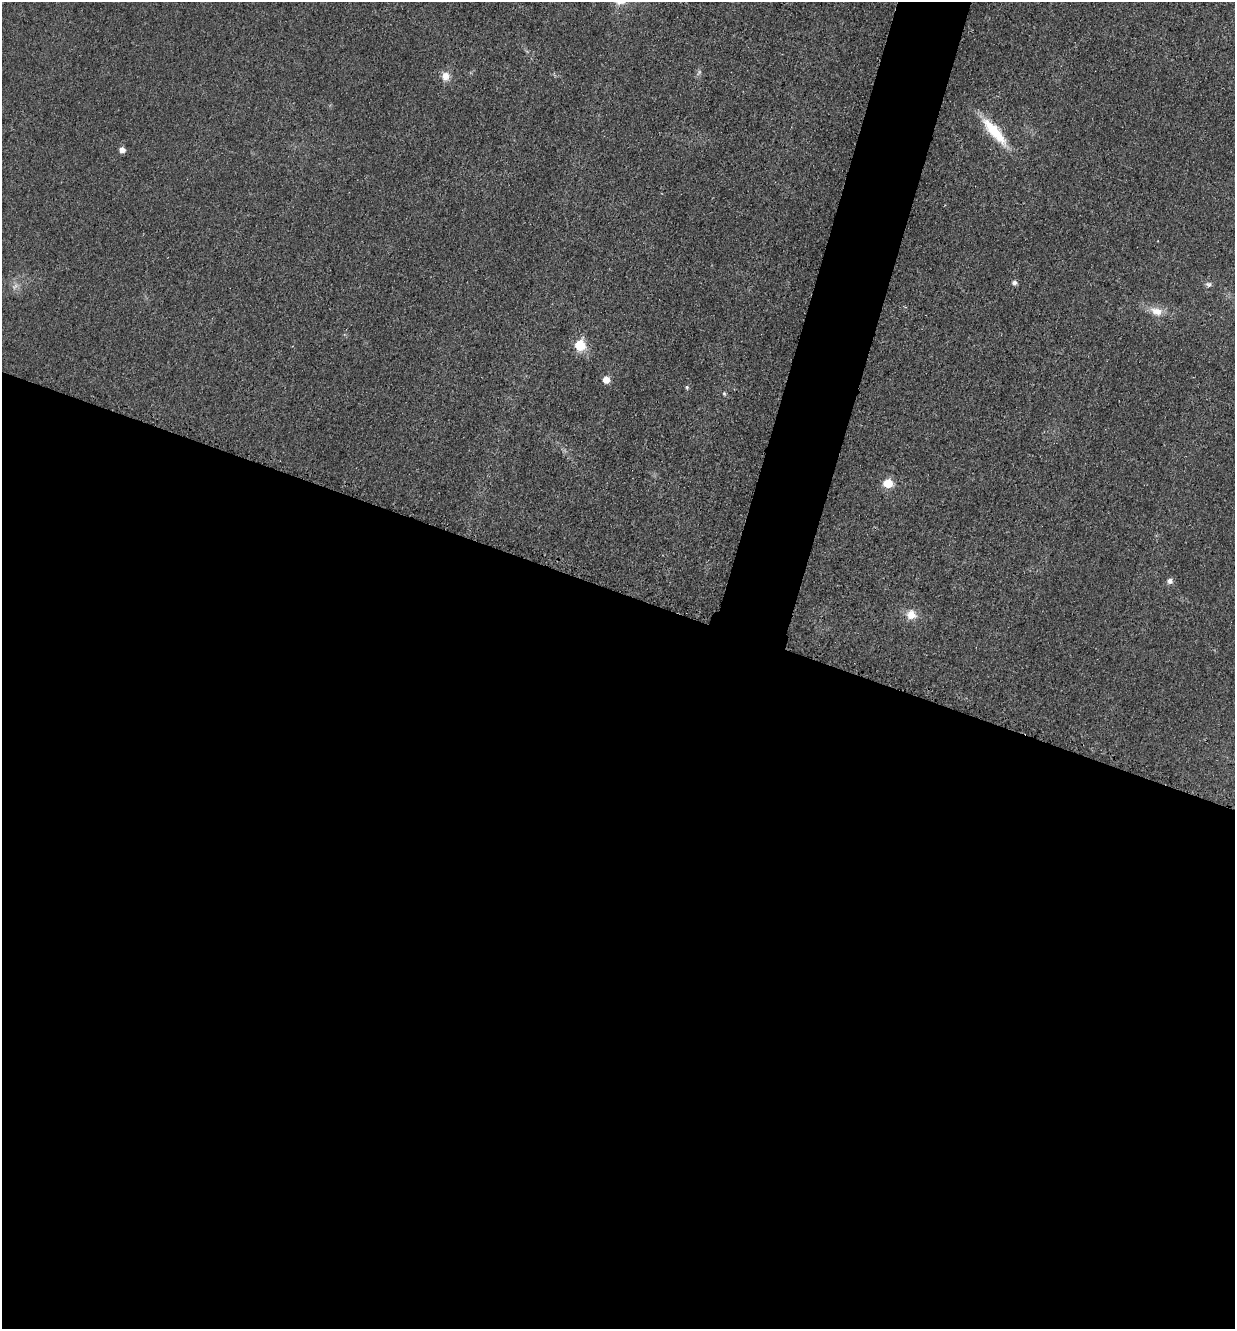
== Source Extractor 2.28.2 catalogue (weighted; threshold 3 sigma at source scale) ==
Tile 14 of 4 x 4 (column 2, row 4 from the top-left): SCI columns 1385-2617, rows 19-1345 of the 5360 x 5349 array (HDU 1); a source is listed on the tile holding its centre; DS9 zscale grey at full resolution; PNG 1237 x 1331 px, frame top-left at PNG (2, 2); no overlay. Shown black and unused: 58% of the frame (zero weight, under 3 of 4 exposures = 2% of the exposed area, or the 3 px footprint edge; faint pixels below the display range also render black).
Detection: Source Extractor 2.28.2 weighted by HDU 2 'WHT'; one run over the whole footprint, this tile lists its part. Background 0.0259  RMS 0.0063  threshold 0.0282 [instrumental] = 3 sigma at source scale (4.5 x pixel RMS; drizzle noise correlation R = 1.50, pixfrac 1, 0.05/0.05 arcsec/px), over >= 5 px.
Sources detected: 14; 1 too faint to see at this stretch — not listed; the other 13 listed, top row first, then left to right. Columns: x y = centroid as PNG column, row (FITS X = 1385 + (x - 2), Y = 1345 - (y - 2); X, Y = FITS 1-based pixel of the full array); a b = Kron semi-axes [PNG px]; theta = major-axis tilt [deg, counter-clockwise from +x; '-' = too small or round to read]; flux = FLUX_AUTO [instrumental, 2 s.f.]
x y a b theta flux
445 76 11 10 - 5.4
994 131 44 12 -49 23
122 150 6 5 - 4.1
1014 283 5 5 - 2.4
1208 284 8 6 -9 1.7
1157 311 18 10 -16 7.7
580 345 6 6 - 29
606 380 6 5 - 7.4
687 387 5 4 - 1.1
724 393 5 4 - 0.81
888 483 6 6 - 19
1170 581 6 6 - 2.6
911 615 13 12 - 7.3